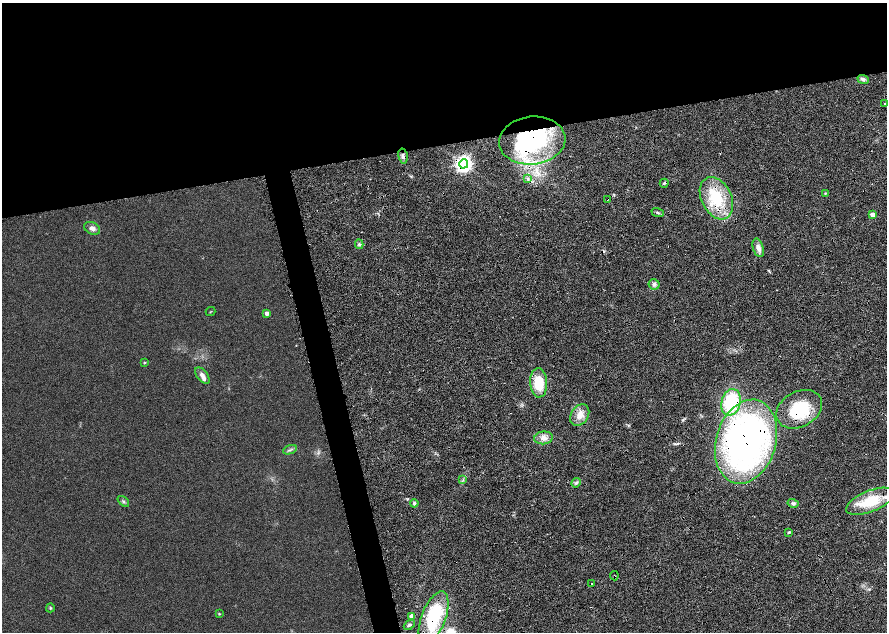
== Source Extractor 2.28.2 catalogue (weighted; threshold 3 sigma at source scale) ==
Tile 3 of 4 x 4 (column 3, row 1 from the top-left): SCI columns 3546-5314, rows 3836-5095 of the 7092 x 5198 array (HDU 1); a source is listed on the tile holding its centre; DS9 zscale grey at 2 x 2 block average (1 PNG px = mean of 2 x 2 image px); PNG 889 x 634 px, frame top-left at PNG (2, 3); each listed source drawn as its Kron ellipse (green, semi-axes under 4 px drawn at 4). Shown black and unused: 26% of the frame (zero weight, under 4 of 8 exposures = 4% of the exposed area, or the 3 px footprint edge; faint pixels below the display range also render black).
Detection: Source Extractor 2.28.2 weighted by HDU 2 'WHT'; one run over the whole footprint, this tile lists its part. Background 0.023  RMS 0.0036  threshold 0.0146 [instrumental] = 3 sigma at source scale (4.09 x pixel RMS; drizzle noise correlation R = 1.36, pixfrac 0.8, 0.0396/0.0396 arcsec/px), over >= 5 px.
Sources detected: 48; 1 inside a brighter object's white glare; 4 cosmic-ray / hot-pixel residue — neither listed nor drawn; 2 inside a brighter listed object's ellipse — not listed separately; the other 41 listed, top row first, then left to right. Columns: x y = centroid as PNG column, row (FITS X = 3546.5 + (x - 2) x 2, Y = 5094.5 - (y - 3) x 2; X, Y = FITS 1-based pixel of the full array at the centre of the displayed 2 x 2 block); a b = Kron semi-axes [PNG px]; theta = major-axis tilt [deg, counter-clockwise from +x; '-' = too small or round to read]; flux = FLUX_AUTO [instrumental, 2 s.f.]
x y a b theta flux
863 79 6 4 -21 1.8
885 103 2 2 - 0.37
532 140 33 24 5 74
403 156 7 4 -77 2.1
464 164 4 4 - 300
528 178 4 3 - 1.1
664 183 4 3 - 1.1
825 193 3 2 - 0.58
716 198 22 15 -63 30
607 199 3 2 - 0.49
658 213 6 3 -21 1.2
873 214 3 3 - 7.4
92 228 8 6 -26 3.1
359 244 5 4 - 1.1
758 248 9 5 -73 3.8
654 284 5 5 - 1.9
210 311 5 2 - 0.33
267 313 3 3 - 3.4
144 363 4 3 - 0.6
202 376 9 5 -51 2.8
539 383 15 8 -86 20
731 402 13 9 75 42
799 409 24 17 29 31
580 415 11 8 56 6.5
543 438 9 6 6 4.5
746 442 43 30 73 260
290 450 7 2 20 1.2
463 480 3 2 - 0.68
576 483 5 3 - 1.1
123 501 6 3 -43 1.2
870 501 25 10 22 25
414 503 4 4 - 1.2
793 503 6 4 -15 1.6
789 532 3 3 - 1
614 576 5 2 - 0.55
592 583 2 2 - 0.55
50 608 4 3 - 0.66
219 614 3 3 - 0.54
412 616 3 3 - 4.4
434 617 27 12 69 48
409 625 6 3 42 1.2
Overlapping masked pixels (flux is a lower limit): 10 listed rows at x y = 532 140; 403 156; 464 164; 716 198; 607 199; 731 402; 799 409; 746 442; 614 576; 434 617
Diffuse or blended objects may show on this block-average render without a row.